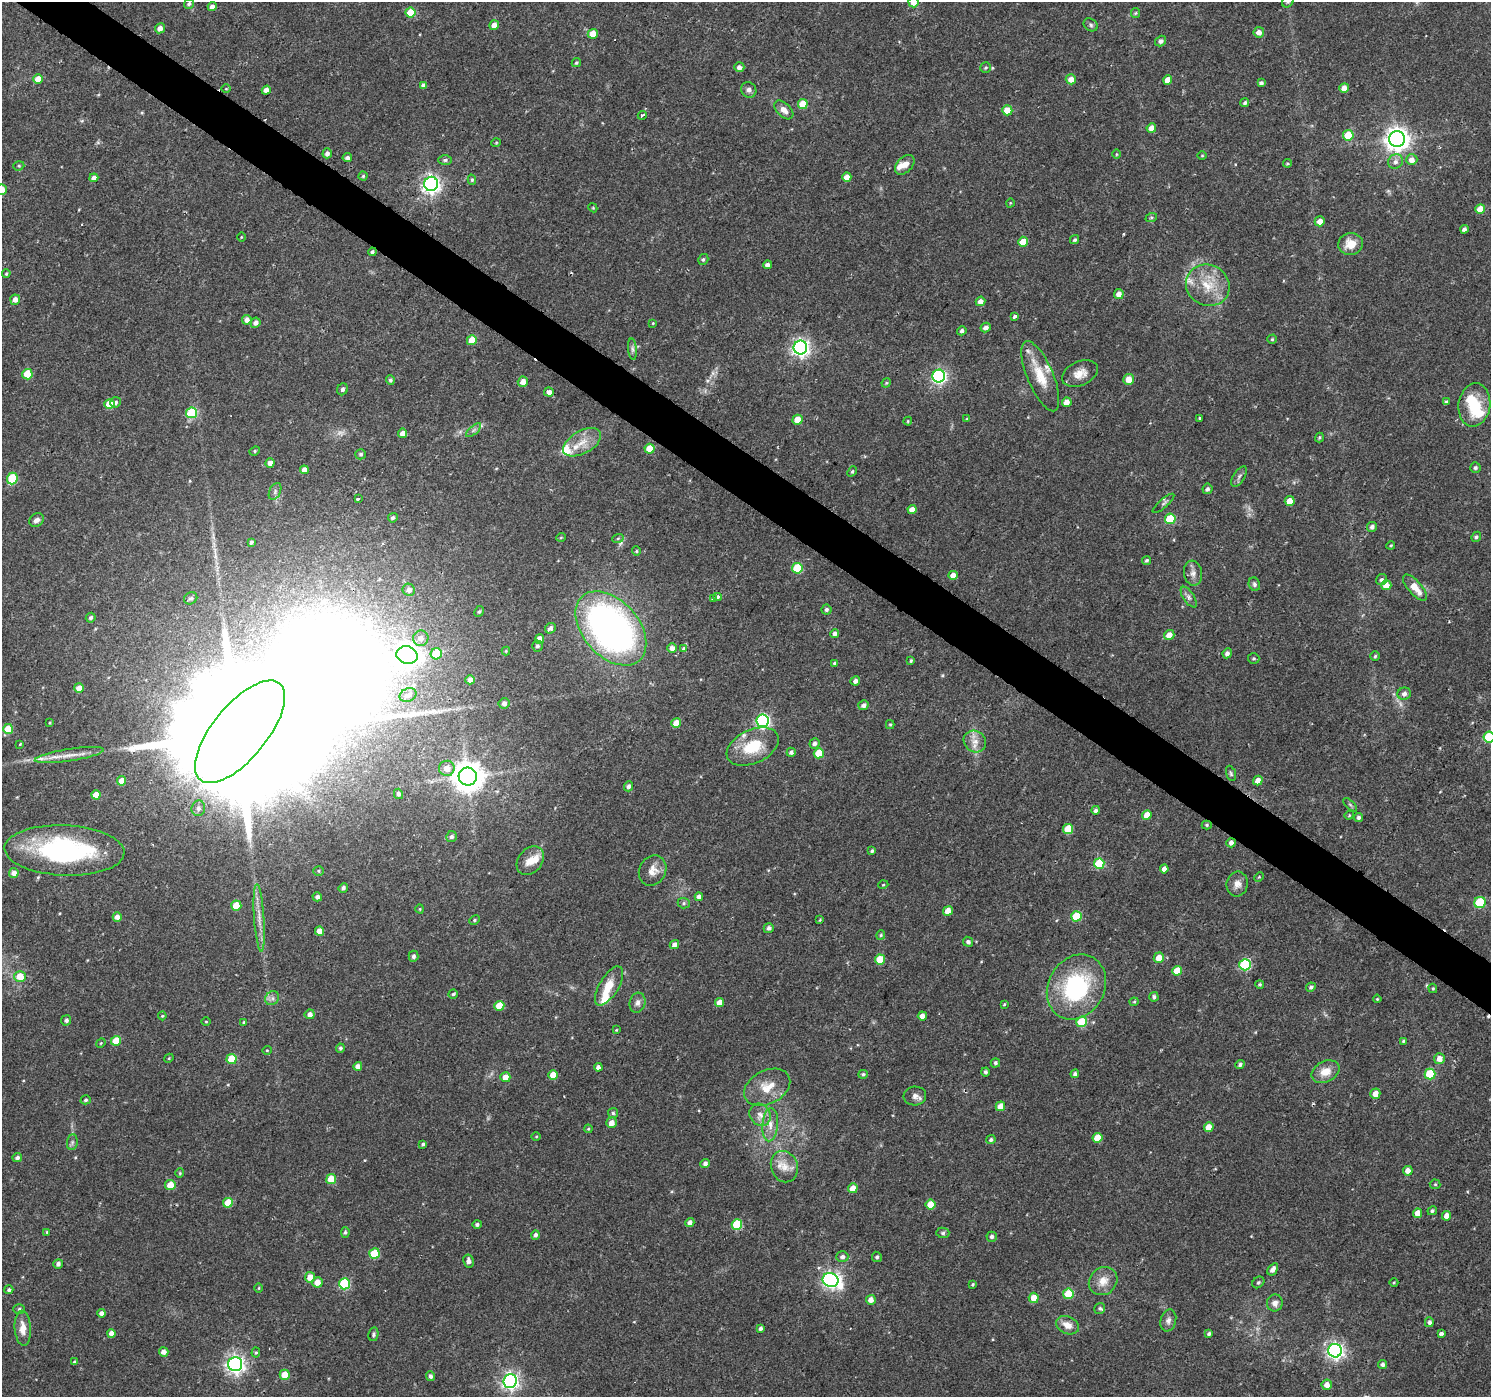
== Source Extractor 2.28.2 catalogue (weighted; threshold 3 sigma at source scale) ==
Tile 11 of 4 x 4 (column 3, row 3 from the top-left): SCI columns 2978-4466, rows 1576-2970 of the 5961 x 6007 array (HDU 1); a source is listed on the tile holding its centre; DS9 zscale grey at full resolution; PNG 1493 x 1399 px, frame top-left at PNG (2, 2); each listed source drawn as its Kron ellipse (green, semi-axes under 4 px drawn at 4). Shown black and unused: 3% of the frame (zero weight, under 2 of 3 exposures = <1% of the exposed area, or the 3 px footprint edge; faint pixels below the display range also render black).
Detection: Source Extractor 2.28.2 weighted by HDU 2 'WHT'; one run over the whole footprint, this tile lists its part. Background 0.0257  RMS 0.0035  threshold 0.0158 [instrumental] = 3 sigma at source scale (4.5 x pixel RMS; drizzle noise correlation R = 1.50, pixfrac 1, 0.0396/0.0396 arcsec/px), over >= 5 px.
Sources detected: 375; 2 too faint to see at this stretch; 3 inside a brighter object's white glare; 6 cosmic-ray / hot-pixel residue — neither listed nor drawn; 10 inside a brighter listed object's ellipse — not listed separately; the other 354 listed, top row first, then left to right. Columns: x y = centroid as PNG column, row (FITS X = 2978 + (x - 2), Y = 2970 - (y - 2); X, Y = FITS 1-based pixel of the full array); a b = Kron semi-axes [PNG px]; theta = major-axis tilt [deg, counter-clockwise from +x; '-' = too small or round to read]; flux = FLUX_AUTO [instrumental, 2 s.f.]
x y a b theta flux
914 2 5 5 - 2.9
1288 2 6 5 - 0.69
189 4 5 4 - 0.79
212 7 4 4 - 2
410 13 5 5 - 9.8
1135 13 5 4 - 0.44
494 25 5 4 - 2.8
1091 25 7 6 - 0.74
160 28 5 4 - 2.1
1259 32 5 5 - 2.3
593 34 5 5 - 5.2
1161 41 6 5 - 1.3
576 63 5 4 - 0.53
739 67 5 5 - 1.6
986 68 5 5 - 0.56
38 79 5 4 - 4
1071 79 5 5 - 2.9
1168 80 5 4 - 3.9
1261 83 4 4 - 0.86
423 85 4 4 - 1.3
1344 88 5 5 - 2.9
226 89 5 3 - 0.29
266 90 4 4 - 2.5
749 90 8 7 - 1.3
1245 103 4 4 - 0.79
803 104 5 5 - 7.6
784 110 11 7 -45 2.4
1007 110 5 5 - 4.6
642 115 4 3 - 0.72
1151 128 5 4 - 3.6
1348 135 5 5 - 12
1397 139 8 8 - 310
496 143 5 3 - 0.29
327 153 5 4 - 1.4
1116 154 5 3 - 0.31
1202 156 5 3 - 0.31
347 158 4 4 - 1.1
445 160 7 5 1 0.82
1412 160 5 5 - 2.4
1395 162 8 7 - 1.5
1287 163 4 4 - 0.4
905 165 11 7 46 2.6
19 166 5 4 - 0.54
363 176 4 4 - 0.54
847 177 4 4 - 3.2
94 178 4 4 - 1.9
472 180 5 4 - 0.51
431 184 7 7 - 140
2 189 5 5 - 2.6
1010 203 5 3 - 0.27
593 208 4 3 - 0.34
1480 209 5 4 - 5.5
1151 218 6 4 19 0.5
1320 221 5 5 - 2.7
1464 229 4 4 - 1.1
241 237 4 3 - 0.29
1074 240 5 4 - 0.56
1023 242 5 4 - 5.2
1350 244 12 11 - 5
372 252 4 4 - 0.65
703 260 6 5 - 0.69
767 265 4 4 - 1.5
6 274 4 3 - 0.44
1208 285 22 20 -28 10
1119 294 5 5 - 2.3
15 300 5 5 - 2
980 301 5 4 - 2.1
1014 316 3 3 - 2.8
247 320 5 4 - 1.9
256 323 5 5 - 1.6
653 323 4 4 - 0.31
986 328 5 4 - 1.6
962 331 5 4 - 1
1272 339 4 4 - 0.46
472 340 5 5 - 6.1
800 348 7 7 - 140
632 349 11 4 -85 0.97
27 374 5 5 - 10
1080 374 19 12 23 4.2
939 376 6 6 - 83
1040 376 37 13 -67 8.8
1129 379 5 5 - 3.7
390 380 5 4 - 0.77
523 382 5 5 - 2.7
886 383 5 4 - 0.38
342 389 6 5 - 1
549 392 5 4 - 1.8
116 402 5 5 - 0.78
1067 402 5 4 - 2.7
1446 402 4 3 - 0.6
109 404 5 5 - 7.7
1474 405 22 16 82 11
192 413 5 5 - 22
1200 418 4 3 - 0.57
967 419 4 4 - 0.35
797 420 5 4 - 5.8
908 421 4 4 - 0.35
474 430 9 4 42 0.98
403 433 5 4 - 2.7
1319 437 5 4 - 0.49
582 442 21 11 29 5.6
649 449 5 5 - 7.1
255 451 5 4 - 0.47
361 454 5 5 - 0.71
270 463 4 4 - 2.6
1475 468 5 5 - 0.74
304 470 4 4 - 2.6
852 471 5 4 - 0.53
1239 477 11 5 58 1
12 478 6 5 - 17
1207 489 5 5 - 0.8
275 491 9 5 65 0.9
358 499 4 3 - 1.6
1290 501 5 5 - 3.8
1163 503 14 4 41 0.91
912 509 4 4 - 2.5
393 518 5 4 - 0.77
1170 519 5 5 - 15
36 520 8 6 30 1.6
1372 527 5 5 - 1.2
561 537 5 3 - 0.3
1476 537 5 4 - 0.67
618 538 6 4 20 0.5
251 542 4 3 - 0.75
1391 545 4 3 - 0.33
636 551 5 4 - 0.46
1147 560 5 4 - 0.6
797 568 5 5 - 16
1193 573 12 9 -81 2.1
953 575 5 4 - 3.2
1382 580 6 5 - 0.8
1254 584 7 5 -66 0.78
1386 585 5 5 - 4.1
1415 588 16 6 -48 5.1
409 590 6 6 - 1.7
717 597 4 3 - 2.8
1189 597 12 5 -57 1.3
191 598 7 6 - 0.75
713 598 3 3 - 1
826 609 5 5 - 0.8
479 611 6 4 65 0.56
91 618 5 4 - 0.77
550 628 6 5 - 1.2
611 628 43 28 -48 150
835 633 4 4 - 1.2
1169 635 5 5 - 3.2
421 638 8 7 - 2.3
539 639 5 4 - 2.9
537 646 5 5 - 0.83
672 648 5 4 - 2
684 649 3 3 - 1.7
506 651 4 4 - 0.33
1227 653 5 4 - 1.3
436 654 5 5 - 7.4
407 655 10 8 -16 250
1375 656 4 4 - 0.53
1254 658 6 5 - 0.56
911 661 4 3 - 0.46
834 663 4 4 - 0.57
470 680 4 4 - 1.5
855 681 5 4 - 1.6
79 688 5 5 - 2.6
1404 694 7 6 - 1.3
408 695 9 6 25 2.3
504 703 5 5 - 1.5
863 705 5 4 - 1.3
763 721 6 6 - 69
50 723 3 3 - 0.33
676 723 5 4 - 4.5
890 725 4 4 - 0.39
8 729 5 5 - 8.6
240 732 62 27 51 31000
1489 737 5 5 - 21
975 742 12 10 -38 3.1
814 743 5 5 - 1.2
20 744 3 2 - 0.38
753 747 27 17 25 13
791 752 4 4 - 0.83
819 753 5 5 - 8.4
69 755 35 6 9 4.5
447 768 8 7 - 3.7
1231 773 8 4 -73 0.64
468 776 9 9 - 600
121 781 5 4 - 3.9
1258 781 5 4 - 2.7
628 786 5 4 - 1.1
398 794 5 4 - 1
96 795 4 4 - 3.9
1350 805 8 3 -45 0.55
198 808 8 6 75 1.4
1096 810 4 4 - 0.97
1147 815 5 4 - 4.4
1349 815 4 4 - 0.37
1358 817 5 4 - 0.85
1207 825 5 4 - 0.53
1068 829 5 5 - 9.5
451 837 6 5 - 0.93
1231 843 4 4 - 1.6
64 850 60 25 -2 58
872 851 4 3 - 0.7
530 861 16 12 50 4.6
1099 864 5 5 - 14
1164 869 4 4 - 2.1
319 871 5 4 - 0.45
653 871 16 13 58 3.6
14 873 5 5 - 2.4
1259 877 5 3 - 0.38
1237 884 12 10 80 2.5
883 885 5 3 - 0.32
343 888 5 4 - 0.9
317 897 5 4 - 1.4
699 897 4 4 - 1.4
684 903 6 5 - 0.61
1480 903 6 5 - 16
236 906 5 5 - 9.2
420 909 4 4 - 0.33
948 911 5 4 - 4.1
1076 916 5 5 - 13
117 917 5 4 - 2
259 918 34 5 -86 3.8
474 920 5 4 - 0.51
820 920 4 3 - 0.35
769 928 5 5 - 1.3
319 931 4 4 - 2.9
881 935 5 4 - 0.47
968 942 5 5 - 0.93
674 945 5 4 - 1.8
413 956 5 5 - 1.1
1159 958 5 5 - 4.1
880 959 5 5 - 8.7
1245 965 5 5 - 28
1177 971 5 5 - 6.4
20 976 6 5 - 6.1
1260 984 4 4 - 0.53
609 986 22 9 59 7
1076 987 34 28 60 42
1311 987 5 4 - 0.8
1433 988 5 4 - 0.43
453 994 5 4 - 0.52
1154 997 5 4 - 0.97
272 998 7 6 - 1.3
1377 999 4 3 - 0.35
1134 1002 4 4 - 0.4
637 1003 10 8 76 1.7
719 1003 4 4 - 3.4
1004 1004 3 3 - 0.36
499 1006 5 5 - 6.9
310 1014 5 5 - 1.7
162 1016 4 4 - 0.34
922 1016 4 4 - 2.3
66 1020 5 5 - 0.98
206 1022 5 3 - 0.3
244 1022 4 3 - 0.51
1082 1022 5 5 - 14
616 1030 4 3 - 0.26
116 1041 5 5 - 8.5
1403 1041 4 3 - 0.44
101 1043 5 4 - 0.49
340 1048 4 4 - 0.69
267 1050 4 4 - 0.33
169 1058 5 3 - 0.34
232 1059 5 5 - 11
1439 1059 5 5 - 2.7
995 1063 5 4 - 0.67
1240 1065 5 4 - 0.81
358 1066 4 4 - 1.8
598 1067 4 4 - 1.3
985 1072 4 4 - 0.83
1325 1072 15 10 26 4.8
863 1074 5 4 - 0.69
1075 1074 4 4 - 1
1430 1074 5 5 - 17
553 1075 5 4 - 4.8
505 1077 5 5 - 3.4
767 1087 24 16 27 7.6
1375 1094 5 5 - 3.2
915 1096 11 9 5 1.9
86 1100 5 4 - 0.6
1000 1106 5 4 - 3.5
613 1113 5 5 - 0.66
760 1115 12 10 -54 2.8
611 1123 5 5 - 2.4
770 1125 17 8 85 3.1
1209 1127 5 4 - 4.4
588 1129 4 4 - 0.36
536 1137 4 3 - 0.35
1097 1138 5 5 - 6.8
991 1140 4 4 - 0.83
72 1142 8 5 83 0.77
423 1144 4 3 - 0.71
17 1158 5 4 - 0.99
705 1163 5 4 - 1.2
784 1167 16 13 -69 4.8
1408 1171 5 4 - 2.4
180 1173 5 4 - 0.38
331 1179 5 5 - 9.7
1435 1184 5 5 - 0.48
170 1185 5 5 - 4.9
853 1188 5 4 - 3.9
228 1203 5 5 - 7.3
931 1204 5 5 - 5.2
1432 1211 5 4 - 0.68
1418 1213 5 4 - 3.9
1446 1216 5 4 - 2.1
690 1223 4 4 - 1.9
477 1224 4 4 - 0.86
737 1225 5 5 - 16
47 1232 4 4 - 0.45
345 1232 5 4 - 0.65
943 1233 6 5 - 0.66
535 1235 5 4 - 1
992 1237 5 5 - 1.1
375 1254 5 5 - 11
842 1257 6 5 - 1.2
877 1257 5 5 - 0.69
468 1261 6 5 - 1.6
58 1264 5 5 - 1.3
1273 1269 7 4 57 1.7
310 1277 5 5 - 3.8
830 1280 8 7 - 120
1103 1281 15 13 43 4.5
317 1282 5 5 - 3.4
1258 1282 6 5 - 0.56
1394 1283 4 3 - 0.31
344 1284 6 5 - 27
973 1284 4 4 - 0.48
258 1288 4 3 - 0.33
9 1290 4 4 - 0.73
1068 1294 5 5 - 10
1034 1298 5 5 - 4.5
871 1300 5 4 - 2.4
1275 1303 8 8 - 2.1
1100 1308 6 5 - 0.65
19 1309 6 5 - 0.71
101 1313 4 4 - 1.4
1168 1321 11 7 74 1.6
1429 1322 5 4 - 1.1
1067 1325 12 8 -24 3.4
23 1328 17 8 -86 4
761 1328 4 4 - 0.89
111 1333 4 4 - 2.1
1441 1333 4 3 - 3.5
373 1334 7 5 79 0.73
1209 1334 4 3 - 0.77
1335 1351 7 6 - 130
164 1352 4 4 - 2.1
256 1353 5 4 - 0.45
74 1362 4 4 - 0.5
235 1364 7 7 - 160
1382 1365 4 4 - 0.91
285 1375 5 5 - 6.2
431 1376 5 4 - 1.1
510 1381 7 6 - 140
1327 1385 5 5 - 2.6
Overlapping masked pixels (flux is a lower limit): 3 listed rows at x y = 372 252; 240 732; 64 850
Isophote crosses this tile's border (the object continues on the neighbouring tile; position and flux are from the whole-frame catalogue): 4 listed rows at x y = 914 2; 1288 2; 2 189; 1489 737